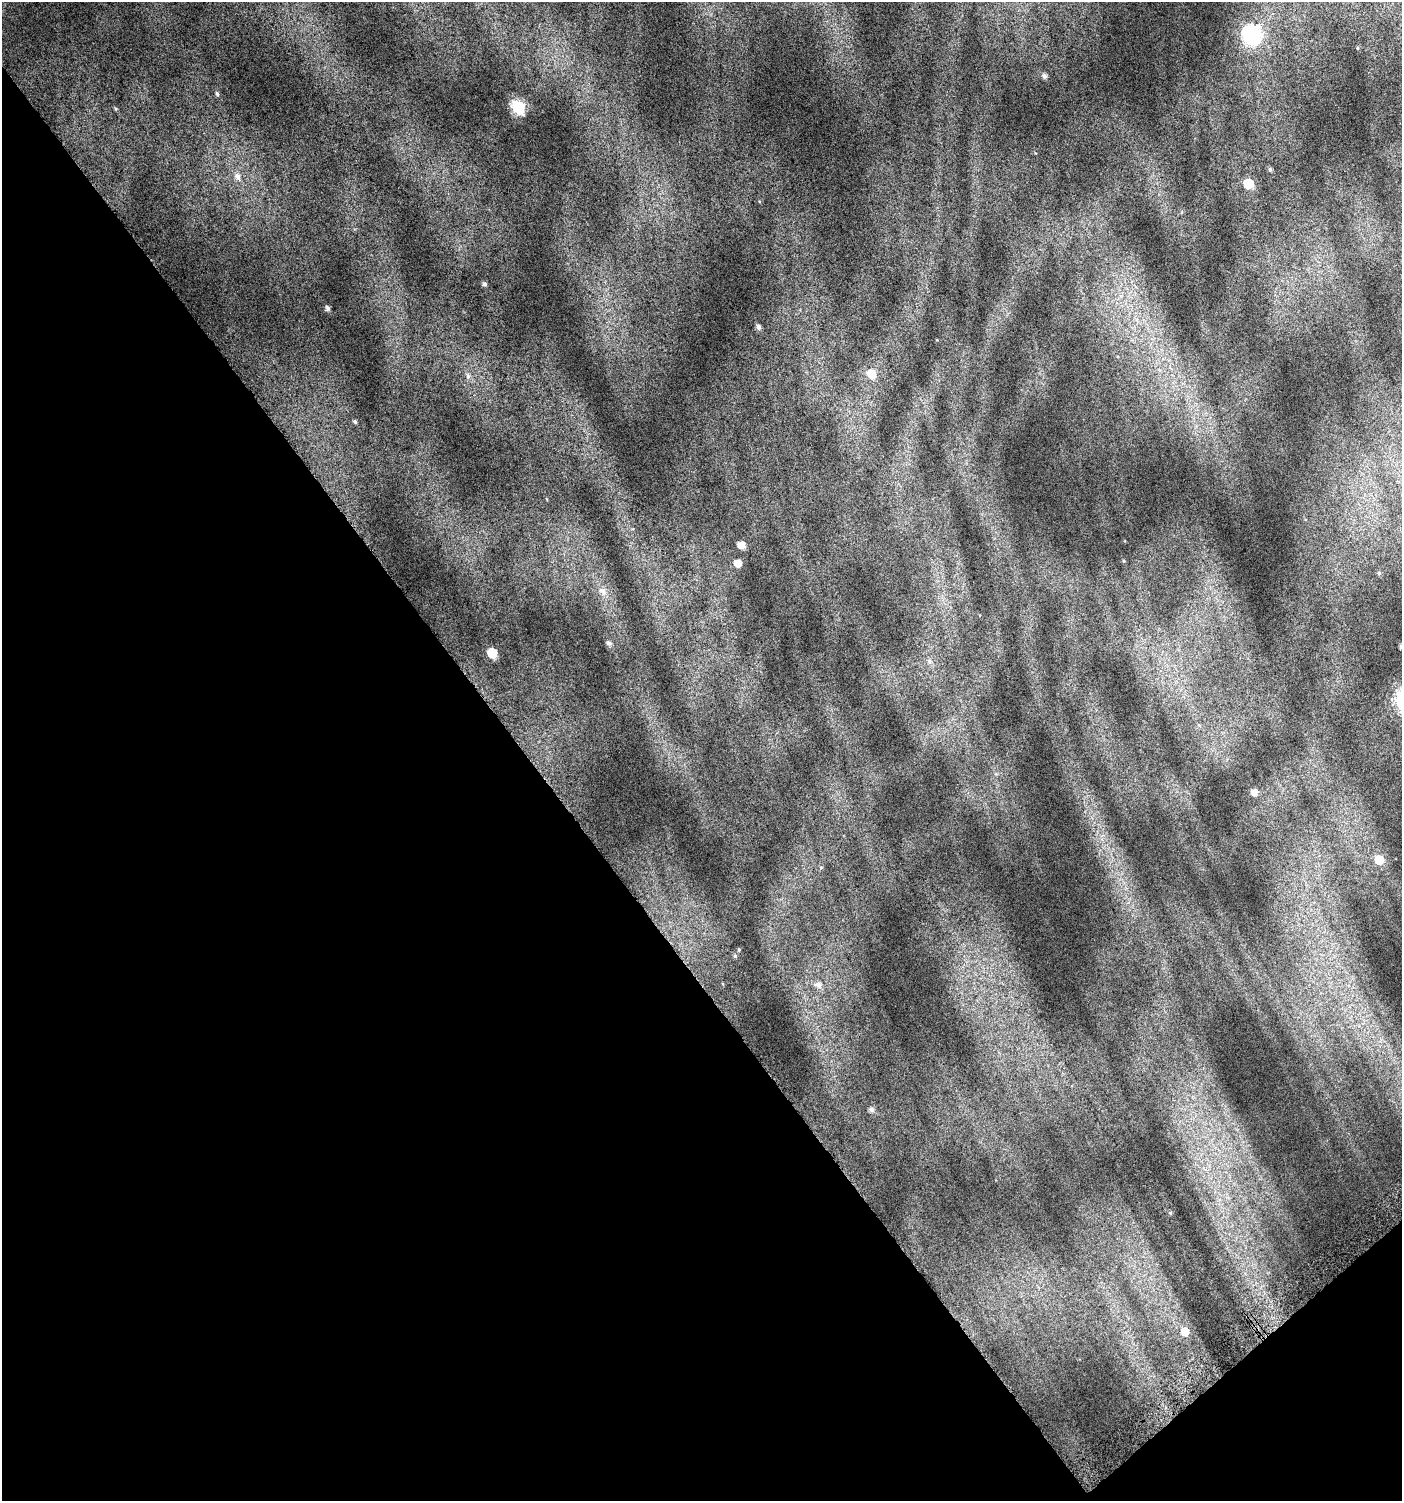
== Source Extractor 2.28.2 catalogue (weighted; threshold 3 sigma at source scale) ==
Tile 14 of 4 x 4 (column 2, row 4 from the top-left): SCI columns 1636-3035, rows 33-1531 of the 6008 x 6064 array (HDU 1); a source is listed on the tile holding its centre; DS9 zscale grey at full resolution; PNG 1404 x 1503 px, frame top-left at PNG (2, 2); no overlay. Shown black and unused: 39% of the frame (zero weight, under 4 of 7 exposures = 2% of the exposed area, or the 3 px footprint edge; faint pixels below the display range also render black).
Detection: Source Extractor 2.28.2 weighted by HDU 2 'WHT'; one run over the whole footprint, this tile lists its part. Background 0.0777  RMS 0.047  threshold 0.192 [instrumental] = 3 sigma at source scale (4.09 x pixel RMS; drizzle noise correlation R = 1.36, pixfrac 0.8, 0.0396/0.0396 arcsec/px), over >= 5 px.
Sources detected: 31; all 31 listed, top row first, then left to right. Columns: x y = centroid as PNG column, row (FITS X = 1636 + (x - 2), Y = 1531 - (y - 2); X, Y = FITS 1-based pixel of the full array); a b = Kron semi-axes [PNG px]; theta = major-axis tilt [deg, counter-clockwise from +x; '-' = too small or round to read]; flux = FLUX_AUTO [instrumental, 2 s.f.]
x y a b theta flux
1252 35 10 9 - 950
1357 48 5 3 - 4.3
1044 76 6 5 - 14
217 94 5 4 - 7.1
518 107 7 6 - 440
1270 169 5 4 - 7.7
238 177 9 7 -71 22
1248 184 6 6 - 150
485 284 5 5 - 8.4
328 308 5 4 - 10
758 327 5 5 - 13
871 374 7 7 - 79
468 376 9 6 -81 13
355 422 4 3 - 6.4
741 545 7 5 -34 37
738 563 6 5 - 40
1379 573 6 5 - 6.3
603 591 11 8 -49 28
609 643 6 5 - 12
1401 647 4 4 - 11
492 653 6 6 - 170
929 661 7 6 - 15
1254 792 6 6 - 26
1379 860 7 7 - 86
821 867 5 3 - 4.1
739 950 4 3 - 3.5
735 956 5 4 - 6.1
818 985 9 8 - 26
871 1109 6 6 - 14
1170 1213 5 3 - 4.2
1185 1332 8 8 - 51
Isophote crosses this tile's border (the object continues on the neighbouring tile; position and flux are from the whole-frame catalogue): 1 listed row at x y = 1401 647